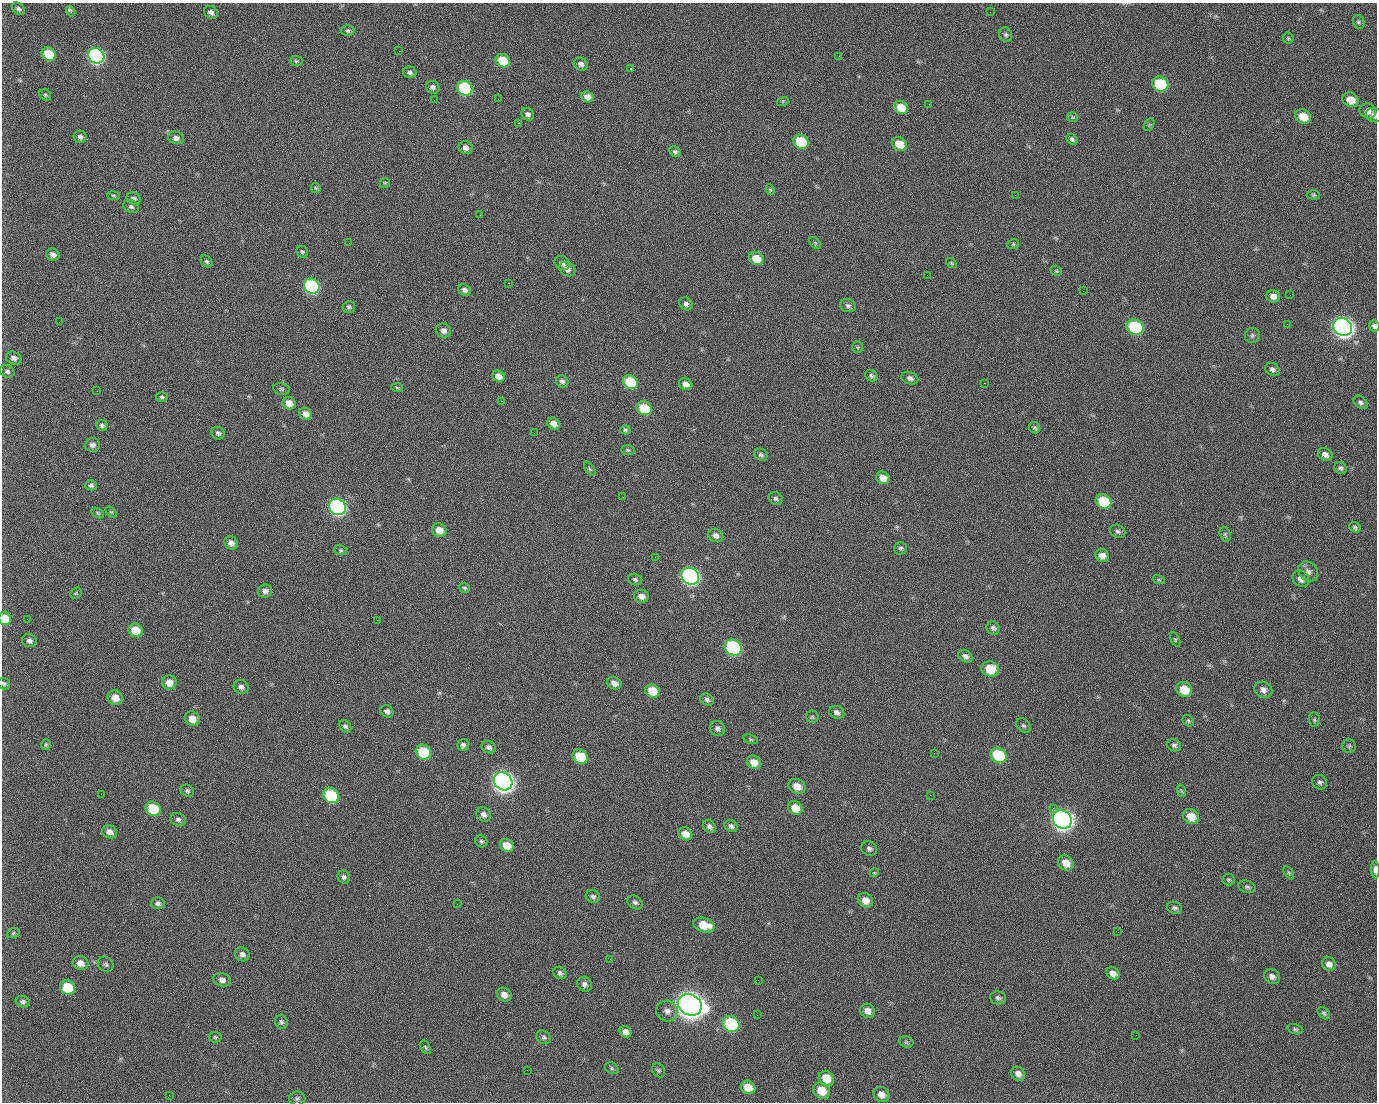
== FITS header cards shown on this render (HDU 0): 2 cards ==
NAXIS1  =                 1375 / length of data axis 1
NAXIS2  =                 1100 / length of data axis 2

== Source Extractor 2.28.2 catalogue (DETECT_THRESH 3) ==
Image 1375 x 1100 px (HDU 0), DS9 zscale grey, 1 PNG px = 1 image px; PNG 1379 x 1104 px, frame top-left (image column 1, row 1100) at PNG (2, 3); each listed source drawn as its Kron ellipse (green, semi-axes under 4 px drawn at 4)
Background 1460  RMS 29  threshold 87.5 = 3 sigma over >= 5 px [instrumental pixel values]
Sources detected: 254; all 254 listed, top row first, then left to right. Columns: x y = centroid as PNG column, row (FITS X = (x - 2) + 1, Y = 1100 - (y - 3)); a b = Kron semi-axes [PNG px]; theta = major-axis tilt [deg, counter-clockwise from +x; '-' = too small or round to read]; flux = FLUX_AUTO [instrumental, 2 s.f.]
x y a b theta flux
18 9 7 5 -39 4.9e+03
71 11 5 3 - 7.0e+03
211 12 7 6 - 7.9e+03
990 12 3 2 - 1.6e+03
1359 22 7 5 -66 3.8e+03
348 31 6 5 - 4.2e+03
1006 35 7 6 - 4.7e+03
1288 38 5 5 - 3.0e+03
399 51 2 2 - 2.3e+04
49 54 7 6 - 7.4e+04
96 56 8 7 - 5.1e+05
839 56 2 2 - 9.7e+02
296 61 6 5 - 3.2e+03
503 61 7 6 - 5.9e+04
581 64 7 6 - 8.1e+03
630 69 3 3 - 9.7e+03
410 72 7 5 -15 5.7e+03
1160 84 8 7 - 1.1e+05
433 87 7 6 - 6.9e+03
465 88 8 7 - 1.8e+05
45 95 6 5 - 3.1e+03
587 97 6 5 - 1.3e+04
498 99 3 2 - 1.4e+03
434 100 2 2 - 4.1e+03
1351 100 8 7 - 2.5e+04
783 101 6 4 18 2.2e+03
929 104 2 2 - 7.4e+02
901 107 7 6 - 3.6e+04
1368 111 8 7 - 9.9e+03
528 114 7 5 -42 6.4e+03
1374 115 8 7 - 7.5e+03
1303 116 8 6 -33 3.6e+04
1073 117 5 5 - 2.5e+03
518 123 2 2 - 2.7e+04
1149 125 7 4 56 2.7e+03
80 137 6 6 - 5.8e+03
176 138 8 6 -13 9.8e+03
1072 139 6 5 - 4.8e+03
801 142 8 6 -33 9.2e+04
899 144 8 6 -33 3.1e+04
466 148 7 6 - 9.9e+03
675 152 6 5 - 4.7e+03
385 183 5 4 - 2.3e+03
316 188 5 5 - 2.6e+03
770 190 5 4 - 2.5e+03
1015 195 2 2 - 6.7e+03
1314 195 6 4 -1 3.0e+03
114 196 6 4 -7 2.9e+03
134 198 7 6 - 6.0e+03
131 206 8 6 -24 5.4e+03
480 215 2 2 - 9.8e+02
349 243 2 2 - 9.1e+02
815 243 7 4 -46 2.8e+03
1013 244 6 4 21 3.1e+03
302 252 6 5 - 3.4e+03
53 255 7 6 - 9.3e+03
756 259 7 6 - 3.2e+04
207 261 6 5 - 3.4e+03
562 263 8 6 -33 8.7e+03
951 263 6 3 -38 2.4e+03
567 269 8 6 -34 9.7e+03
1056 271 6 4 -21 2.7e+03
927 275 2 2 - 7.4e+02
508 283 2 2 - 5.7e+04
312 286 8 7 - 3.1e+05
465 290 6 5 - 7.4e+03
1083 291 2 2 - 3.4e+03
1290 295 2 2 - 2.2e+03
1273 296 7 6 - 1.1e+04
686 304 7 6 - 6.8e+03
848 305 8 6 -16 5.7e+03
349 307 6 6 - 4.7e+03
59 322 2 2 - 1.4e+03
1287 324 2 2 - 1.1e+03
1374 326 5 5 - 5.4e+03
1135 327 9 7 -30 1.8e+05
1343 327 10 8 -35 1.4e+06
443 330 8 7 - 1.0e+04
1252 335 7 7 - 4.8e+03
858 347 6 5 - 2.6e+03
14 358 8 6 -23 8.9e+03
1272 369 7 6 - 5.7e+03
7 371 7 6 - 5.8e+03
498 376 6 5 - 1.5e+04
871 376 6 5 - 4.5e+03
910 378 8 6 -19 7.8e+03
562 381 6 6 - 5.7e+03
630 382 8 6 -35 9.3e+04
984 383 2 2 - 2.1e+04
686 384 7 6 - 1.0e+04
397 387 6 4 -4 2.5e+03
281 389 8 5 -10 4.1e+03
97 391 3 2 - 1.5e+03
162 397 6 4 0 3.6e+03
501 401 3 2 - 5.9e+04
1361 402 8 5 -42 5.6e+03
289 403 7 6 - 1.9e+04
644 408 8 6 -33 6.8e+04
306 414 7 5 -34 1.5e+04
553 424 7 5 -32 1.4e+04
102 425 6 5 - 4.8e+03
1035 428 6 5 - 3.5e+03
625 430 5 4 - 3.9e+03
218 433 7 6 - 4.9e+03
534 433 2 2 - 7.8e+02
92 445 7 7 - 8.4e+03
628 450 6 5 - 3.2e+03
1325 454 7 6 - 9.8e+03
761 455 7 5 -28 4.8e+03
1340 468 6 5 - 4.8e+03
590 469 8 4 -54 2.8e+03
883 478 7 6 - 2.0e+04
91 485 6 5 - 5.1e+03
623 497 2 2 - 3.1e+03
776 498 7 6 - 4.9e+03
1103 501 8 7 - 8.9e+04
337 507 9 8 - 5.6e+05
111 512 6 4 -43 2.6e+03
97 513 7 4 -28 2.9e+03
1355 527 6 5 - 4.3e+03
439 530 7 6 - 2.1e+04
1118 531 8 6 -31 5.1e+03
1225 534 7 5 -73 3.4e+03
716 535 7 6 - 9.7e+03
231 543 7 6 - 1.1e+04
901 548 6 6 - 4.8e+03
340 550 6 5 - 3.2e+03
1102 556 7 6 - 1.3e+04
655 557 2 2 - 1.0e+03
1308 571 11 8 -49 9.8e+03
690 576 9 8 - 6.7e+05
1301 579 9 7 -40 1.2e+04
635 580 7 5 -18 4.2e+03
1159 580 6 4 -18 2.5e+03
464 588 5 5 - 3.2e+03
265 591 7 6 - 8.2e+03
76 593 6 5 - 2.6e+03
641 596 7 6 - 1.3e+04
5 618 7 6 - 4.0e+04
27 619 2 2 - 4.0e+03
377 620 2 2 - 1.2e+04
993 628 7 6 - 5.5e+03
135 630 7 6 - 4.0e+04
1175 639 8 4 -63 2.8e+03
29 641 7 6 - 6.8e+03
733 647 9 7 -37 3.2e+05
965 656 8 5 -35 7.2e+03
990 669 9 7 -17 4.7e+04
169 682 7 7 - 2.0e+04
614 683 7 6 - 1.1e+04
4 684 6 5 - 4.3e+03
241 687 8 7 - 8.0e+03
1184 690 8 7 - 3.8e+04
1263 690 9 7 -27 1.1e+04
652 691 7 6 - 4.4e+04
115 698 8 7 - 2.0e+04
707 700 7 5 -41 5.8e+03
387 711 7 6 - 7.4e+03
837 712 8 6 -24 7.7e+03
812 717 6 6 - 3.5e+03
192 719 8 7 - 2.2e+04
1314 720 7 5 -88 3.5e+03
1188 721 6 5 - 3.1e+03
345 726 7 5 -47 4.6e+03
1023 726 8 6 -44 4.4e+03
718 728 8 7 - 6.4e+03
751 739 7 4 -20 3.0e+03
46 745 5 5 - 2.9e+03
463 745 6 5 - 5.8e+03
1174 745 7 6 - 5.0e+03
1349 746 7 6 - 4.0e+03
489 747 7 6 - 6.9e+03
423 752 8 7 - 9.5e+04
934 753 3 2 - 1.8e+03
998 755 8 7 - 1.2e+05
580 757 8 7 - 7.1e+04
754 762 7 6 - 2.0e+04
503 781 10 8 -37 1.5e+06
1320 782 8 7 - 5.5e+03
797 786 9 7 -28 2.3e+04
187 791 7 5 -32 4.2e+03
1182 791 6 4 -70 3.1e+03
101 794 2 2 - 2.3e+03
331 795 8 7 - 1.3e+05
930 795 2 2 - 8.3e+03
795 808 7 6 - 2.8e+04
1053 808 2 2 - 1.7e+04
153 809 8 7 - 7.2e+04
484 814 8 6 -43 8.2e+03
1191 817 8 7 - 3.1e+04
178 819 8 6 -14 5.8e+03
1062 819 10 8 -36 1.5e+06
709 826 7 5 -47 6.5e+03
731 826 7 5 -34 5.9e+03
109 832 7 6 - 1.2e+04
685 834 7 6 - 1.9e+04
481 841 6 5 - 3.6e+03
507 845 7 6 - 2.6e+04
869 848 8 7 - 6.1e+03
1066 863 8 7 - 2.3e+04
1375 870 8 4 -89 1.2e+04
874 873 4 3 - 1.8e+03
1289 873 7 4 -59 3.2e+03
344 877 7 6 - 5.5e+03
1228 880 6 6 - 3.2e+03
1247 887 9 6 -20 5.0e+03
593 897 7 6 - 5.2e+03
865 900 8 7 - 1.9e+04
635 902 8 6 -34 5.6e+03
158 903 7 6 - 6.1e+03
457 904 3 2 - 1.6e+03
1175 908 8 6 -15 5.2e+03
704 925 11 7 -16 4.3e+04
1118 932 2 2 - 2.6e+03
13 933 6 5 - 3.2e+03
242 954 7 6 - 8.2e+03
610 959 2 2 - 2.8e+03
80 963 8 7 - 1.8e+04
106 964 8 7 - 5.1e+03
1329 964 7 6 - 1.0e+04
560 973 7 6 - 6.0e+03
1113 973 7 5 -36 1.2e+04
1272 976 8 7 - 8.5e+03
222 980 9 6 -16 9.6e+03
758 980 3 2 - 2.0e+03
584 984 8 7 - 7.2e+03
67 987 8 7 - 5.9e+04
504 995 8 6 -30 1.2e+04
998 998 8 6 -8 5.3e+03
23 1002 7 5 -17 5.8e+03
690 1005 12 10 -31 3.2e+06
667 1011 11 10 - 1.2e+04
867 1011 7 6 - 1.3e+04
1324 1013 7 5 -45 3.9e+03
757 1015 2 2 - 1.2e+03
281 1022 7 6 - 4.6e+03
731 1024 9 7 -39 1.9e+05
1295 1029 8 5 -17 3.9e+03
625 1032 6 5 - 9.8e+03
1136 1035 2 2 - 8.6e+02
215 1037 6 5 - 3.0e+03
544 1037 7 6 - 4.9e+03
906 1042 7 5 -21 3.7e+03
425 1047 7 5 -60 3.4e+03
612 1068 7 5 -25 3.4e+03
527 1070 2 2 - 8.4e+02
658 1070 7 6 - 3.9e+03
1018 1074 7 6 - 1.1e+04
826 1078 8 7 - 3.4e+04
748 1087 7 6 - 3.0e+04
822 1090 9 7 -35 3.4e+04
881 1094 8 7 - 1.4e+04
169 1095 2 2 - 5.6e+03
297 1098 8 7 - 4.9e+03
At the frame edge (FLAGS 8, measured only in part): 5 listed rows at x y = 1374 115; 1374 326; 5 618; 4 684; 1375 870